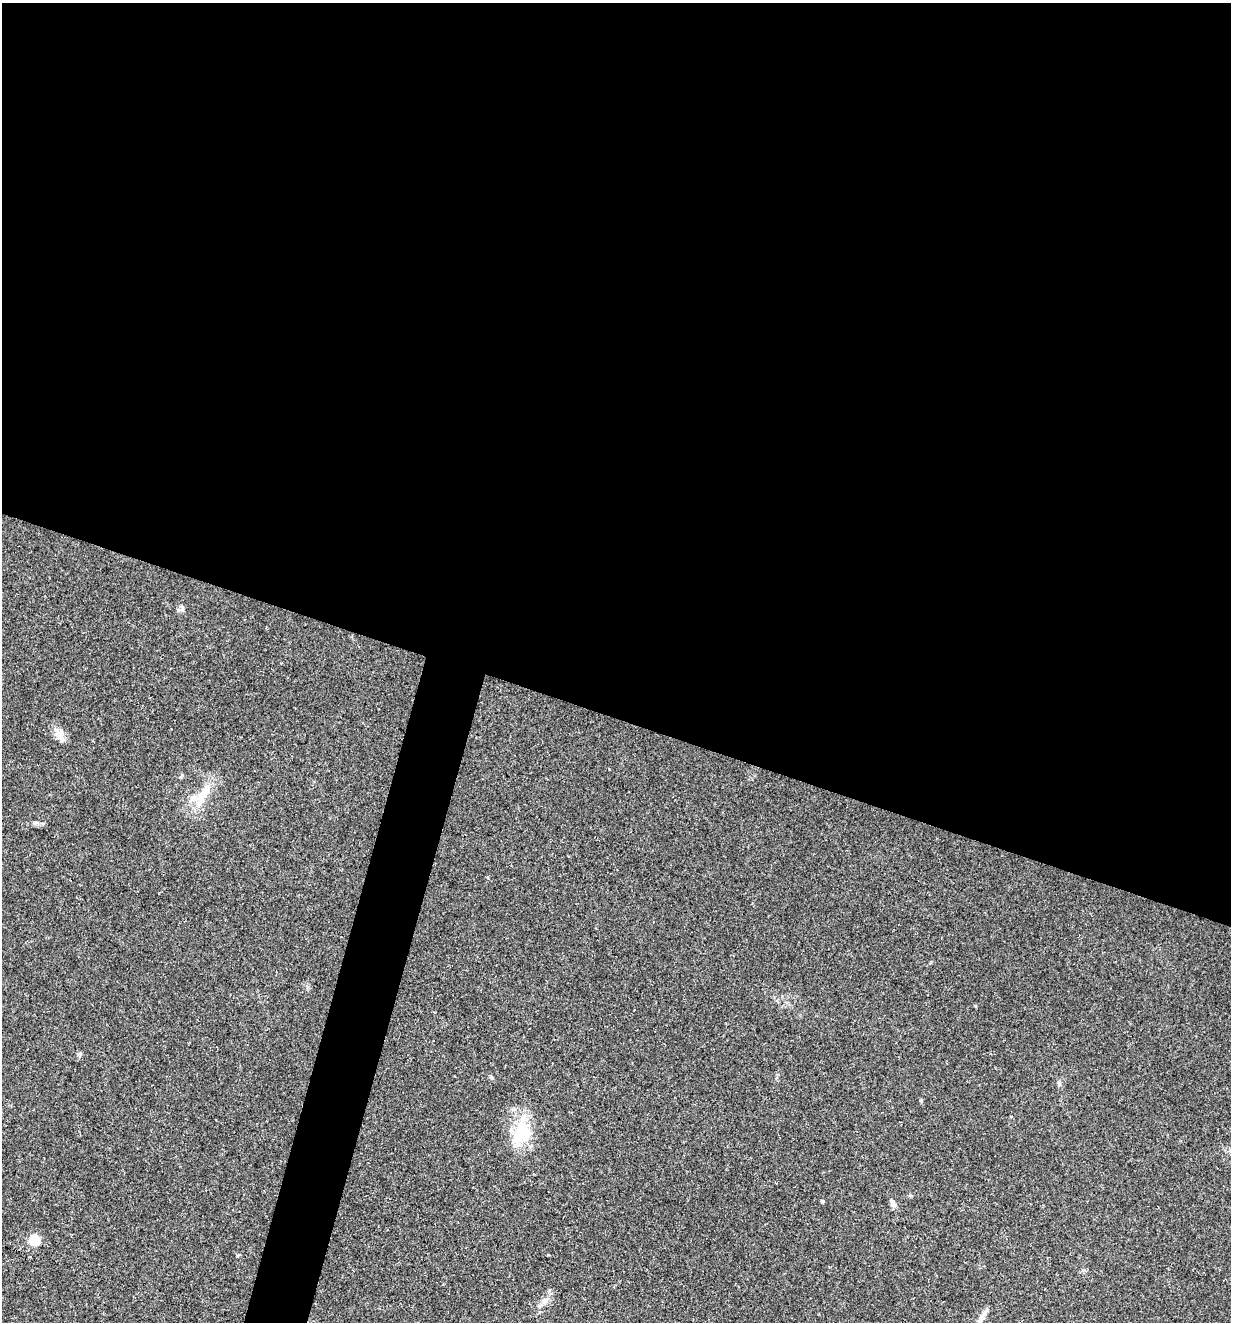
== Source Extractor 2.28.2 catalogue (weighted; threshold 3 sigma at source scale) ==
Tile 3 of 4 x 4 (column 3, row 1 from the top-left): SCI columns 2713-3941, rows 3961-5280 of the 5297 x 5282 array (HDU 1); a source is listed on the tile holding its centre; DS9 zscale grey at full resolution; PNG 1233 x 1324 px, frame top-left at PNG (2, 3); no overlay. Shown black and unused: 57% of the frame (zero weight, under 3 of 5 exposures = <1% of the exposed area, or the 3 px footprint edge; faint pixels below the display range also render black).
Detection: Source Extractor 2.28.2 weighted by HDU 2 'WHT'; one run over the whole footprint, this tile lists its part. Background 0.107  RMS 0.0066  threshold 0.0299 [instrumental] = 3 sigma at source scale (4.5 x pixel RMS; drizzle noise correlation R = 1.50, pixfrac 1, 0.05/0.05 arcsec/px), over >= 5 px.
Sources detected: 9; all 9 listed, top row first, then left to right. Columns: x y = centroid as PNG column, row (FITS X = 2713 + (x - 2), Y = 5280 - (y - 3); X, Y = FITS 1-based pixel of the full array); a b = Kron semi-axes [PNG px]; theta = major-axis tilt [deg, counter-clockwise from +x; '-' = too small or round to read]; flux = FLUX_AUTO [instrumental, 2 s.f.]
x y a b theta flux
182 607 9 4 -64 1.4
59 733 12 10 62 4.9
203 795 42 10 63 15
491 1077 5 5 - 1
522 1133 34 23 64 29
823 1201 4 4 - 1.2
893 1203 12 6 -59 3
34 1240 5 5 - 44
980 1319 15 7 59 3.7